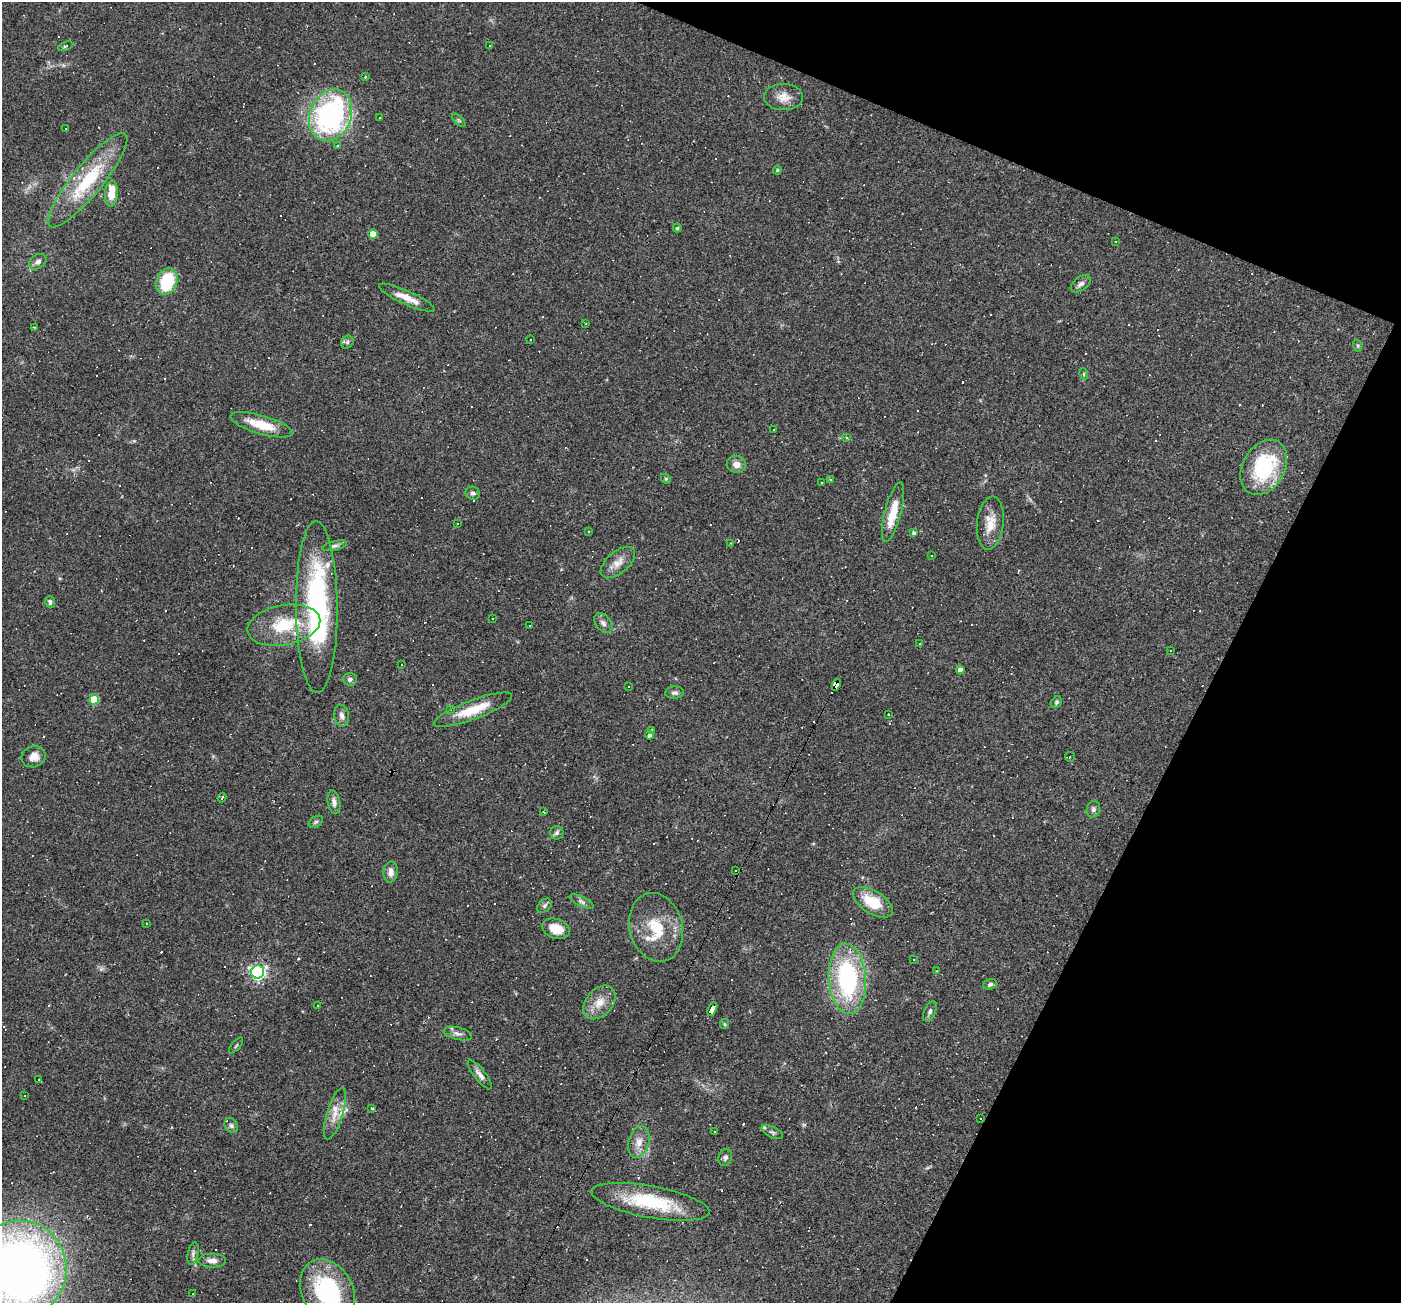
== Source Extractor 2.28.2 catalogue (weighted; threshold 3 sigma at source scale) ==
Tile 8 of 4 x 4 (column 4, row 2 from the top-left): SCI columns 4199-5597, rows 2873-4173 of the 5597 x 5610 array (HDU 1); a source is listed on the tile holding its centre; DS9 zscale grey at full resolution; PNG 1403 x 1305 px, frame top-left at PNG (2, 2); each listed source drawn as its Kron ellipse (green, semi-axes under 4 px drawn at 4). Shown black and unused: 21% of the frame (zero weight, under 2 of 3 exposures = <1% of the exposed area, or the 3 px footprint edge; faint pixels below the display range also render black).
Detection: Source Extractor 2.28.2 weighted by HDU 2 'WHT'; one run over the whole footprint, this tile lists its part. Background 0.0362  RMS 0.0048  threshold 0.0215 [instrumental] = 3 sigma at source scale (4.5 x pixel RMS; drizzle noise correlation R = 1.50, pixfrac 1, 0.05/0.05 arcsec/px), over >= 5 px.
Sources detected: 220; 1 inside a brighter object's white glare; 101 cosmic-ray / hot-pixel residue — neither listed nor drawn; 8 inside a brighter listed object's ellipse — not listed separately; the other 110 listed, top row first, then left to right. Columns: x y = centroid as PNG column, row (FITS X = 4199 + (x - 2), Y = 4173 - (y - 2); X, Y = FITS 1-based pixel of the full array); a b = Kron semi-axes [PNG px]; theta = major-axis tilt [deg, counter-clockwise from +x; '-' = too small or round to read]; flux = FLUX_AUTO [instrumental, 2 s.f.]
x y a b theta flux
65 46 8 3 20 0.64
489 46 3 2 - 0.81
365 77 3 2 - 0.6
783 97 19 13 -1 5.6
331 115 27 20 68 88
380 118 3 3 - 0.81
459 120 8 3 -45 0.71
66 128 3 2 - 0.49
338 146 4 4 - 0.69
777 170 4 4 - 0.51
88 180 59 15 51 32
111 194 13 6 86 9.1
677 228 4 4 - 0.57
373 234 5 4 - 7.5
1116 242 3 2 - 0.44
38 262 9 7 36 1.9
167 282 14 10 71 23
1081 284 11 6 36 1.9
407 298 30 7 -24 6.7
586 324 3 2 - 0.4
34 327 3 2 - 0.37
530 340 3 3 - 1.1
347 342 7 5 49 1.1
1358 346 6 4 -71 0.64
1084 374 6 3 -73 0.55
262 425 32 9 -16 12
774 429 3 3 - 2
847 437 4 3 - 1.5
737 464 9 8 - 3.5
1264 467 29 21 60 39
666 479 5 4 - 0.56
830 479 4 3 - 0.46
821 482 3 2 - 0.53
473 493 7 6 - 1.4
893 512 30 8 76 11
457 523 3 2 - 0.48
990 523 26 13 84 8.1
589 531 3 2 - 0.42
914 533 4 3 - 0.93
731 543 4 2 - 0.35
335 546 13 4 13 1.4
931 556 3 2 - 0.49
618 562 20 11 40 5
50 602 6 5 - 1.2
317 607 86 21 -90 90
493 619 3 2 - 0.33
603 623 11 7 -52 2
284 625 37 20 10 23
530 625 3 2 - 0.43
920 644 3 2 - 0.44
1171 651 3 3 - 0.47
401 665 2 2 - 0.27
960 670 4 4 - 1.8
350 679 7 6 - 1.6
836 685 6 4 68 120
629 686 3 2 - 0.47
675 693 9 6 5 1.4
94 700 5 5 - 14
1056 702 6 5 - 0.78
451 709 3 2 - 0.39
473 710 41 9 20 13
889 714 3 3 - 1.3
342 716 11 7 -80 2.1
651 731 4 3 - 1.1
649 735 4 3 - 2
34 757 12 10 23 4.1
1070 757 5 4 - 0.53
222 798 5 3 - 0.6
334 802 12 6 -80 2.1
1093 809 8 6 78 1.4
544 812 3 2 - 0.37
316 822 8 5 35 1
557 833 7 6 - 1.2
736 870 2 2 - 0.33
391 872 10 7 85 2.7
582 902 13 5 -25 1.6
873 902 22 11 -32 14
544 906 8 6 41 1.3
146 923 3 2 - 0.35
656 927 35 26 -75 20
556 929 14 9 -19 8.4
913 960 2 2 - 0.34
937 971 3 2 - 0.36
258 972 6 6 - 130
847 979 35 18 -86 65
990 984 7 5 19 1.1
599 1002 19 13 49 7.1
318 1005 3 2 - 0.65
712 1009 7 4 63 58
930 1011 10 5 65 1.4
724 1024 5 4 - 0.59
458 1033 14 6 -14 2
236 1046 10 3 50 0.63
480 1074 18 5 -52 2.5
39 1080 3 3 - 0.58
25 1096 3 2 - 0.49
371 1108 3 3 - 1.7
335 1114 27 8 73 6.3
981 1118 3 2 - 0.46
231 1125 8 6 -57 1.3
714 1132 3 2 - 0.52
772 1132 12 5 -26 1.4
639 1142 16 10 73 4.9
725 1157 9 6 72 1.5
651 1202 60 16 -10 32
193 1253 11 5 77 1.6
212 1261 14 7 -1 3
19 1269 49 47 82 450
327 1291 34 25 -61 54
193 1294 2 2 - 0.32
Overlapping masked pixels (flux is a lower limit): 2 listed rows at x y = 836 685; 712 1009
Isophote crosses this tile's border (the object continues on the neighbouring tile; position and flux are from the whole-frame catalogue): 2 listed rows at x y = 19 1269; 327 1291